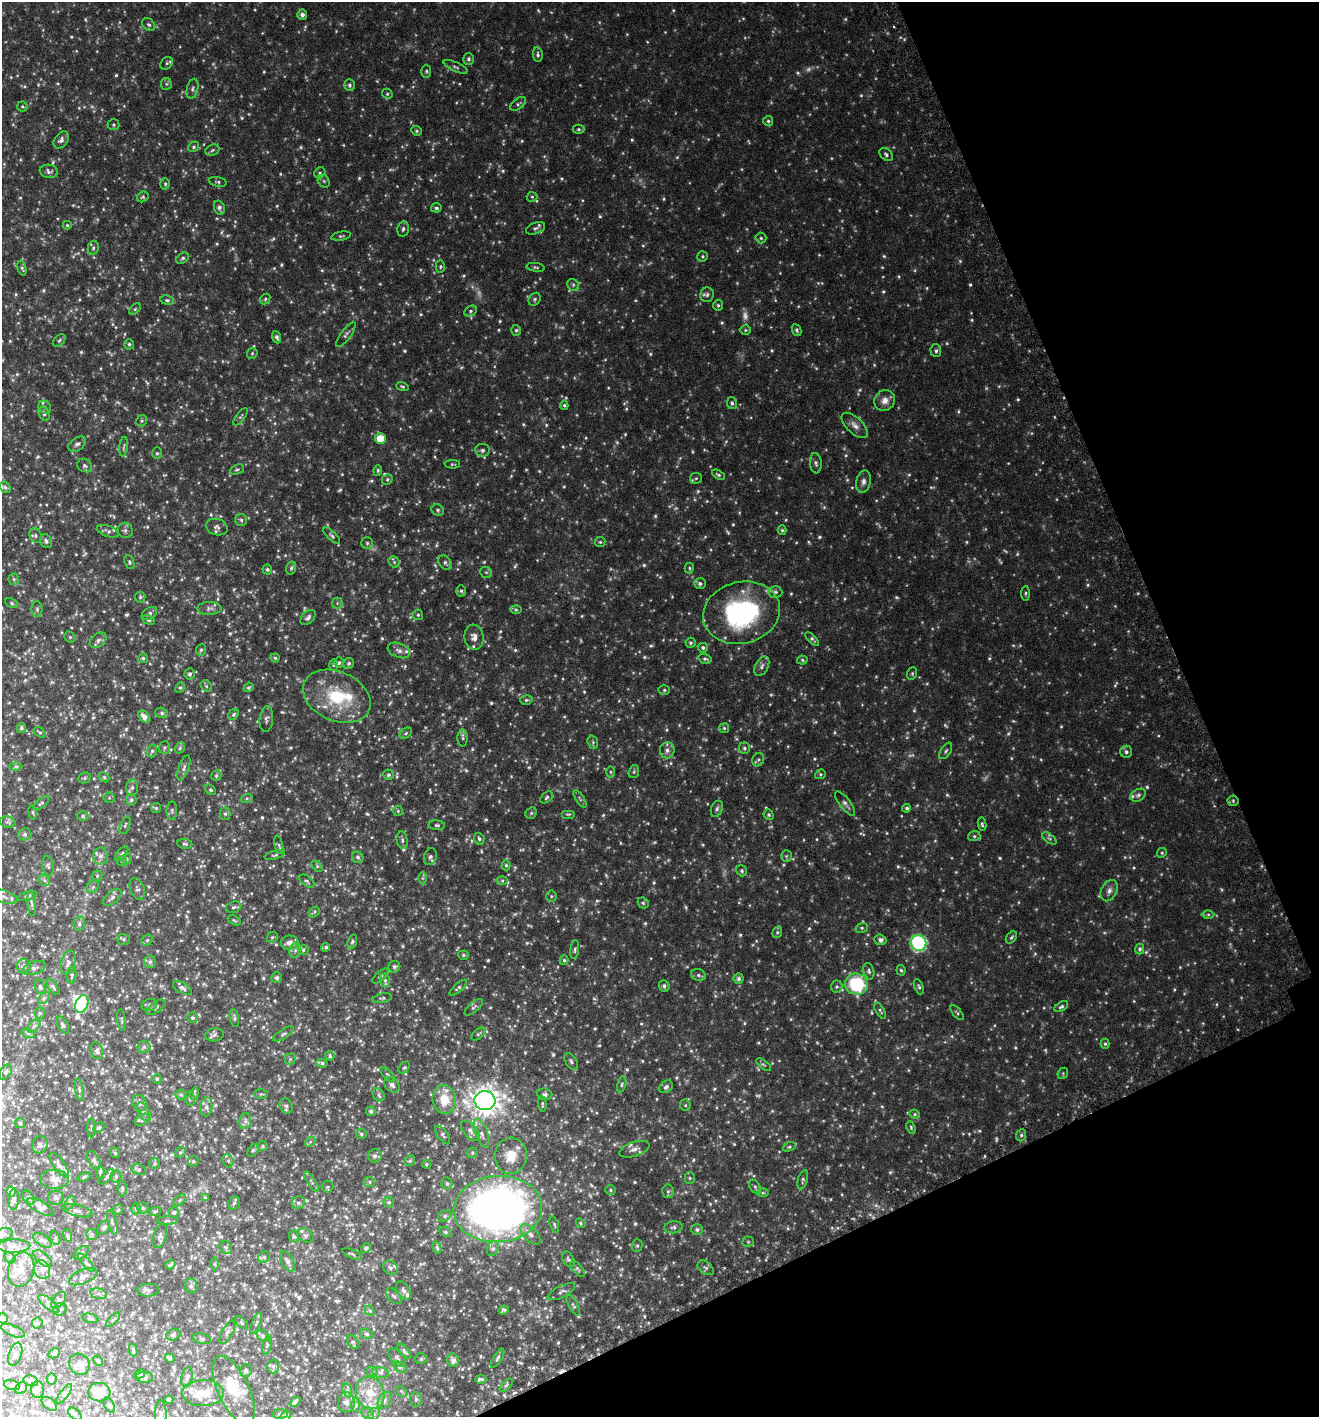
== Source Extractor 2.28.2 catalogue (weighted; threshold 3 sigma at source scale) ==
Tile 12 of 4 x 4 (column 4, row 3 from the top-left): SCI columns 4151-5467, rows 1451-2865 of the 5597 x 5730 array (HDU 1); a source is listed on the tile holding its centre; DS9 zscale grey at full resolution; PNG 1321 x 1419 px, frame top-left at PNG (2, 2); each listed source drawn as its Kron ellipse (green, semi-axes under 4 px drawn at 4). Shown black and unused: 21% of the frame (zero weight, under 3 of 6 exposures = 3% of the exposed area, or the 3 px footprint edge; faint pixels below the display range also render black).
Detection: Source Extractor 2.28.2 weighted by HDU 2 'WHT'; one run over the whole footprint, this tile lists its part. Background 0.0291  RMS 0.0033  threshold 0.0135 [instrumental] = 3 sigma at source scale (4.09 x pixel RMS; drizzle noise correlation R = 1.36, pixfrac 0.8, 0.0396/0.0396 arcsec/px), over >= 5 px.
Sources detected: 1140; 62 too faint to see at this stretch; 2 inside a brighter object's white glare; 1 cosmic-ray / hot-pixel residue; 1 long thin detection or spike segment (spike, bleed or trail) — neither listed nor drawn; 34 inside a brighter listed object's ellipse — not listed separately; of the other 1040, all 500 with FLUX_AUTO >= 0.424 (the completeness limit of this list) listed and drawn (540 fainter detections not listed), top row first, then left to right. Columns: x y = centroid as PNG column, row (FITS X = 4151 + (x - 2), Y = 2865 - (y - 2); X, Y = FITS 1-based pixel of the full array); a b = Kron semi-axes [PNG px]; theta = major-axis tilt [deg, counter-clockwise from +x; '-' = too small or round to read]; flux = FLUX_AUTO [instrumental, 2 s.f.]
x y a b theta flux
302 15 5 5 - 1.1
149 25 7 5 -42 0.68
538 55 7 5 -80 0.64
469 59 6 5 - 0.66
167 63 7 5 47 0.55
456 67 13 4 -24 0.73
426 71 6 5 - 0.49
166 84 6 5 - 0.53
349 85 6 5 - 0.72
192 89 10 5 75 0.87
387 94 5 5 - 0.44
518 104 9 5 38 0.66
22 106 5 5 - 0.46
768 121 5 5 - 0.52
113 125 6 5 - 0.5
579 129 6 4 0 0.47
416 131 5 4 - 0.47
61 140 9 6 56 1.1
193 147 6 5 - 0.5
212 150 7 5 24 0.57
886 154 8 5 -44 0.65
49 171 9 6 -11 0.95
320 173 6 5 - 0.5
324 181 7 5 -46 0.55
218 182 9 4 -11 0.54
165 184 6 5 - 0.49
143 197 6 5 - 0.46
532 197 5 5 - 0.47
219 208 7 5 -73 1.1
436 208 5 4 - 0.67
67 225 4 4 - 0.44
535 228 10 5 21 0.81
403 229 8 5 79 0.73
341 236 10 4 9 0.51
761 238 5 5 - 0.49
93 248 7 5 76 0.63
702 256 5 5 - 0.47
183 258 7 5 32 0.58
440 266 6 4 88 0.46
536 267 9 4 -10 0.52
22 268 8 4 -75 0.6
573 285 6 5 - 0.59
707 295 7 6 - 0.79
265 299 6 4 49 0.48
535 299 7 5 55 0.57
167 300 7 4 -9 0.61
718 305 5 4 - 0.49
135 309 7 4 45 0.44
470 311 7 5 28 0.52
516 330 5 4 - 0.52
745 330 5 5 - 0.44
796 330 6 4 -65 0.55
346 335 15 5 54 0.9
277 337 6 4 -69 0.8
59 340 7 5 49 0.55
129 344 5 4 - 0.52
936 351 6 5 - 0.7
252 353 6 5 - 0.44
402 386 6 4 -21 0.45
885 400 11 10 - 2.2
732 403 6 5 - 0.64
564 405 5 4 - 0.48
45 407 7 6 - 0.72
44 414 7 5 -65 0.65
240 417 10 4 53 0.54
142 421 6 5 - 0.48
855 425 16 8 -43 2
380 439 5 5 - 5.3
77 444 10 6 35 0.96
124 446 10 3 82 0.45
482 450 7 6 - 0.77
157 453 6 5 - 0.49
816 463 10 6 -84 0.87
452 464 7 4 -2 0.44
85 466 8 6 -28 0.74
237 470 7 4 22 0.49
378 470 5 4 - 0.46
718 475 7 4 -29 0.49
696 478 6 5 - 0.49
387 479 6 5 - 0.43
863 482 11 7 79 1.3
5 487 6 5 - 0.58
438 510 6 5 - 0.55
241 520 6 6 - 0.66
217 527 11 8 -18 1.2
125 530 8 7 - 0.85
782 530 5 4 - 0.46
108 531 11 5 -19 0.88
36 536 7 5 -71 0.71
332 536 11 4 -44 0.62
46 541 7 5 -64 0.79
600 542 5 5 - 0.44
367 543 6 5 - 0.53
129 562 7 4 -69 0.51
394 562 6 5 - 0.47
445 563 8 6 -53 0.81
291 568 6 5 - 0.59
689 568 5 4 - 0.45
267 569 5 5 - 0.64
486 572 6 5 - 0.52
14 579 5 5 - 0.46
700 584 6 5 - 0.75
461 591 5 5 - 0.57
775 592 7 6 - 0.68
1025 593 7 3 89 0.45
140 597 5 5 - 0.47
12 603 7 4 -29 0.47
337 603 5 5 - 0.59
209 608 12 6 1 1.2
37 609 8 5 -89 0.68
516 610 6 4 -1 0.47
149 613 8 5 34 0.81
742 613 39 31 14 43
418 615 5 5 - 0.43
308 617 9 6 45 0.85
148 620 6 4 -26 0.46
70 637 6 5 - 0.46
474 637 13 9 -83 2.1
812 639 9 4 -46 0.64
98 640 9 6 39 1
690 643 5 5 - 0.51
703 648 5 5 - 0.66
201 650 6 5 - 0.51
399 650 11 7 -21 1.4
143 658 5 5 - 0.52
275 658 4 4 - 0.46
705 659 7 5 -17 0.59
802 660 5 4 - 0.47
339 663 5 4 - 0.62
349 663 6 5 - 0.63
333 665 6 4 89 0.43
762 666 10 6 61 1
912 673 6 5 - 0.44
190 674 5 5 - 0.73
206 686 6 5 - 0.45
180 687 5 4 - 0.45
249 687 5 4 - 0.43
664 690 5 5 - 0.44
337 696 35 24 -24 17
526 700 6 4 14 0.52
162 713 6 5 - 0.6
234 714 6 5 - 0.6
144 717 7 5 -49 1.6
266 719 13 6 84 1
21 728 5 4 - 0.65
724 728 5 5 - 0.44
40 732 7 4 -34 0.52
406 733 7 4 38 0.51
463 738 8 5 -89 0.63
593 742 7 5 -72 0.52
164 747 6 5 - 0.59
180 748 6 5 - 0.49
744 748 6 5 - 0.71
667 750 8 7 - 1.5
152 751 6 5 - 0.65
946 751 9 5 58 0.7
1126 752 6 6 - 0.82
758 760 7 5 64 0.53
16 766 6 4 0 0.47
184 768 13 5 71 1.1
610 772 6 4 -90 0.5
634 772 7 5 70 0.48
820 774 5 4 - 0.44
389 775 5 5 - 0.62
216 776 5 5 - 0.61
104 777 6 4 -43 0.43
85 778 6 5 - 0.48
132 787 8 6 87 0.9
210 790 6 4 -40 0.45
1138 795 8 6 29 0.77
547 797 7 5 41 0.6
109 798 5 5 - 0.44
247 798 6 4 19 0.43
580 799 10 4 -57 0.61
131 800 5 5 - 0.71
1233 801 5 5 - 0.49
41 803 9 4 40 0.53
845 803 15 5 -52 1
156 808 5 5 - 0.45
907 808 4 4 - 0.65
717 809 8 5 69 0.81
172 811 9 5 89 0.55
398 811 5 5 - 0.46
33 812 7 4 -81 0.43
531 813 6 5 - 0.47
225 814 6 5 - 0.66
568 814 7 4 0 0.44
769 815 5 5 - 0.44
83 816 6 5 - 0.59
8 822 8 5 -12 0.54
982 824 6 4 -79 0.5
125 825 9 4 71 0.63
437 825 8 5 -5 0.56
25 834 6 6 - 0.67
974 836 6 5 - 0.49
1049 838 8 4 -38 0.59
479 839 6 5 - 0.61
402 840 9 5 -81 0.72
185 844 7 5 -8 0.55
279 845 9 4 -77 0.58
1162 853 5 4 - 0.45
122 854 9 4 49 0.56
275 855 10 4 16 0.5
100 856 8 7 - 1.4
786 856 5 5 - 0.47
358 857 6 5 - 0.69
430 857 9 6 73 0.88
127 859 6 5 - 0.46
122 861 5 5 - 0.47
48 865 10 5 -81 0.68
506 865 5 4 - 0.48
317 866 6 4 -46 0.43
742 871 6 5 - 0.52
97 876 5 5 - 0.46
422 878 6 4 90 0.52
44 880 6 5 - 0.6
502 880 6 4 0 0.51
307 881 8 5 -36 0.57
93 887 7 5 46 0.65
137 889 11 7 -69 0.93
1109 891 11 8 63 1.5
3 896 14 6 -17 1.5
28 896 10 4 15 0.53
551 896 5 5 - 0.46
112 897 11 6 42 1
32 903 13 4 -86 0.66
643 903 6 5 - 0.48
233 907 8 5 17 0.67
314 912 6 4 50 0.47
1208 914 6 4 2 0.47
234 920 7 4 -30 0.43
79 924 7 5 80 0.79
862 928 6 5 - 0.53
777 932 6 4 69 0.53
272 937 6 5 - 0.53
1011 937 7 4 50 0.5
124 939 6 5 - 0.49
147 940 6 5 - 0.56
880 940 6 5 - 0.99
352 942 7 4 72 0.51
290 943 8 7 - 1.8
919 943 8 7 - 49
326 947 4 4 - 0.59
1140 949 5 4 - 0.66
295 950 7 5 69 0.82
303 950 5 5 - 0.56
575 950 9 4 81 0.59
463 955 5 4 - 0.46
564 960 5 4 - 0.48
150 962 6 6 - 0.84
68 963 12 7 74 1.3
24 966 7 7 - 1
394 967 6 5 - 0.75
34 968 12 6 17 1
901 970 5 4 - 0.46
869 971 8 5 -76 0.66
72 975 8 4 85 0.55
698 975 7 6 - 0.72
380 976 10 4 41 0.7
277 978 5 5 - 0.84
738 979 5 5 - 0.78
385 980 7 5 -73 0.62
856 984 11 10 - 21
664 986 6 5 - 0.78
40 987 7 5 -73 0.63
53 987 10 4 -51 0.6
837 987 6 5 - 0.56
919 987 8 4 -68 0.55
182 988 10 5 -31 1
458 988 11 4 42 0.66
44 998 7 4 46 0.64
382 998 10 4 11 0.55
82 1004 9 6 68 26
149 1005 8 6 16 0.73
156 1007 11 5 36 0.73
474 1007 11 5 41 0.72
1061 1007 7 4 31 0.61
880 1011 9 4 -59 0.5
40 1013 5 5 - 0.46
957 1013 9 4 -49 0.46
193 1018 5 5 - 0.59
234 1018 9 4 -79 0.63
122 1020 11 4 -83 0.43
63 1025 9 5 -60 0.7
34 1026 8 4 45 0.74
28 1033 7 4 -19 0.59
283 1034 11 4 33 0.8
478 1034 8 4 42 0.49
214 1035 9 6 8 0.87
1105 1044 5 4 - 0.49
144 1047 6 6 - 0.65
97 1051 8 6 -73 0.97
330 1056 5 4 - 0.54
290 1059 5 5 - 0.49
571 1061 9 5 -56 0.76
322 1063 6 4 -18 0.77
764 1064 8 4 -37 0.48
404 1067 7 5 47 0.48
6 1072 8 5 61 0.59
1063 1073 6 4 48 0.44
388 1075 9 4 -45 0.46
157 1079 4 4 - 0.43
622 1084 8 4 77 0.51
392 1085 8 6 -45 1.1
666 1087 7 5 41 0.87
79 1089 11 3 -80 0.51
194 1094 6 4 74 0.46
261 1094 7 5 1 0.46
545 1094 7 6 - 0.79
181 1095 6 5 - 0.49
379 1095 7 5 -58 0.65
190 1099 7 5 -76 0.53
444 1100 14 11 -83 6.7
485 1101 10 9 - 380
140 1103 8 6 -60 1.3
542 1104 8 3 -85 0.46
685 1105 6 5 - 0.5
286 1106 8 6 -61 0.73
206 1107 9 6 86 0.99
371 1111 5 4 - 0.81
144 1112 10 5 -61 0.91
915 1114 5 4 - 0.44
142 1120 8 5 28 0.79
245 1121 8 6 80 0.88
20 1123 5 5 - 0.43
911 1127 6 4 -66 0.44
92 1128 9 4 -89 0.58
99 1128 6 4 44 0.44
470 1131 12 6 -48 1.3
482 1133 15 6 -69 1.7
361 1134 5 5 - 0.58
443 1135 11 5 -54 0.67
1021 1135 6 5 - 0.63
310 1142 6 4 44 0.45
40 1145 9 7 67 1.1
263 1146 5 4 - 0.47
789 1147 7 4 19 0.46
634 1149 16 7 18 1.9
253 1150 7 4 52 0.5
180 1152 5 4 - 0.45
115 1153 5 5 - 0.43
472 1153 6 5 - 0.48
375 1156 7 6 - 0.8
511 1156 18 16 85 6.5
94 1160 10 5 -63 0.93
193 1161 5 5 - 0.43
228 1161 7 5 -69 0.73
410 1161 6 5 - 0.48
154 1164 5 5 - 0.55
426 1164 4 4 - 0.49
59 1165 15 5 -55 1.2
139 1169 7 5 -25 0.73
100 1172 6 3 89 0.63
116 1176 6 5 - 0.69
84 1177 7 3 20 0.46
107 1177 10 4 47 0.7
690 1178 5 5 - 0.47
54 1179 14 9 -1 2.5
803 1180 10 5 74 0.63
311 1182 11 4 -58 0.66
369 1182 6 5 - 0.55
447 1183 6 5 - 0.65
328 1187 6 6 - 0.46
755 1187 8 5 -59 0.62
122 1189 8 4 -89 0.5
611 1190 5 5 - 0.43
668 1191 7 5 86 0.64
11 1192 5 4 - 1.8
763 1193 6 4 0 0.44
28 1198 8 5 -54 0.62
56 1198 8 7 - 0.76
205 1198 4 4 - 0.51
14 1199 11 5 87 0.82
180 1200 7 4 45 0.47
70 1202 7 4 62 0.6
389 1202 5 5 - 0.52
234 1203 7 5 58 0.56
298 1203 7 6 - 0.84
40 1207 15 6 -29 1.5
143 1208 5 5 - 0.57
136 1209 5 4 - 0.58
498 1209 44 33 4 200
118 1210 5 5 - 0.49
77 1211 15 6 -13 1.3
155 1211 6 4 17 0.43
174 1212 5 5 - 0.54
445 1216 7 5 29 0.62
167 1221 10 4 0 0.58
112 1222 13 4 -75 0.8
581 1223 5 4 - 0.43
554 1224 8 4 -73 0.48
104 1227 7 5 49 0.76
673 1227 9 6 7 0.77
697 1230 6 5 - 0.77
446 1232 7 4 -27 0.47
4 1234 9 6 19 1.1
92 1234 6 5 - 0.5
530 1234 12 6 -46 1.5
67 1235 6 4 -72 0.5
160 1236 12 6 74 1
294 1236 6 5 - 0.48
306 1236 8 6 -32 0.87
55 1238 7 5 -75 0.54
42 1240 10 5 -34 0.92
748 1242 5 5 - 0.44
14 1246 16 6 1 1.7
637 1246 6 5 - 0.58
226 1247 7 5 -43 0.54
366 1248 5 4 - 0.61
437 1248 6 4 -72 0.45
493 1248 8 5 62 0.83
81 1253 9 5 41 0.57
352 1254 10 3 -23 0.47
264 1257 6 5 - 0.58
10 1258 6 4 -46 0.54
43 1258 11 5 -42 1
568 1259 8 5 -58 0.65
287 1261 11 6 -60 1.3
86 1263 11 4 -49 0.84
215 1264 6 4 -88 0.43
170 1265 5 3 - 0.56
390 1268 8 6 -39 0.82
706 1268 9 6 -37 0.76
577 1269 10 5 -49 0.69
21 1270 17 13 77 3.7
42 1270 9 8 - 1.7
83 1277 15 7 22 1.5
191 1286 7 6 - 0.72
148 1290 11 6 2 0.88
403 1290 10 6 -59 1.2
561 1292 15 5 26 0.98
99 1294 9 5 -13 0.7
394 1296 9 6 -45 0.9
59 1300 9 6 52 0.66
49 1304 13 5 -39 1.2
573 1305 11 4 -61 0.67
60 1309 7 6 - 0.64
503 1310 5 3 - 0.54
370 1311 6 4 -44 0.42
3 1318 5 5 - 0.72
90 1318 8 4 -12 0.52
113 1320 9 3 46 0.43
37 1323 5 5 - 0.49
241 1323 7 4 -46 0.51
256 1323 11 3 67 0.58
13 1331 12 5 -23 0.89
227 1332 13 5 61 0.96
367 1334 7 5 -16 0.64
173 1335 7 5 22 0.6
263 1336 7 5 -43 0.61
202 1339 9 5 -12 0.59
353 1342 8 5 -56 0.49
267 1345 10 4 78 0.46
133 1350 6 3 -75 0.46
404 1351 9 4 -50 0.74
54 1353 6 4 26 0.54
15 1354 12 6 71 0.99
170 1358 5 4 - 0.87
397 1358 11 6 -47 0.87
497 1358 11 4 59 0.61
421 1359 6 5 - 0.48
453 1360 7 6 - 1.5
98 1361 6 3 -47 0.46
79 1364 11 10 - 2
273 1367 7 6 - 0.75
400 1367 7 5 -27 0.59
246 1370 6 6 - 0.56
372 1371 5 5 - 0.48
381 1373 8 5 -16 0.86
140 1374 5 4 - 0.69
144 1377 8 5 -2 0.67
187 1377 10 5 80 0.99
52 1379 5 5 - 0.47
481 1379 5 3 - 0.61
31 1381 7 5 -13 0.72
12 1385 8 4 -14 0.58
506 1385 8 3 45 0.48
21 1388 6 5 - 0.7
37 1390 8 6 -89 1.1
234 1390 37 15 -64 10
347 1390 7 4 -74 0.76
401 1391 6 4 -46 0.43
99 1392 11 9 1 6.2
203 1393 21 13 1 5
370 1393 16 14 -66 6.3
64 1394 12 3 54 0.53
169 1399 4 3 - 0.58
416 1399 7 6 - 0.63
385 1400 9 6 62 1
295 1402 6 3 41 0.63
346 1402 10 8 -89 1.5
49 1404 9 5 -38 0.69
109 1405 8 4 -61 0.51
356 1405 7 4 90 0.61
368 1413 6 6 - 0.75
75 1414 8 4 -43 0.69
161 1414 13 6 89 1
280 1414 8 4 1 0.51
374 1414 6 5 - 0.74
286 1416 6 4 57 1.1
Overlapping masked pixels (flux is a lower limit): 1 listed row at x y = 1233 801
Isophote crosses this tile's border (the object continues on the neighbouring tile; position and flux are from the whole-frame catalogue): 6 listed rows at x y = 3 896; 4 1234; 3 1318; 234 1390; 161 1414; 286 1416
Unlisted compact peaks at least as high as the median listed source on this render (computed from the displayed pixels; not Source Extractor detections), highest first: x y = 1134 867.